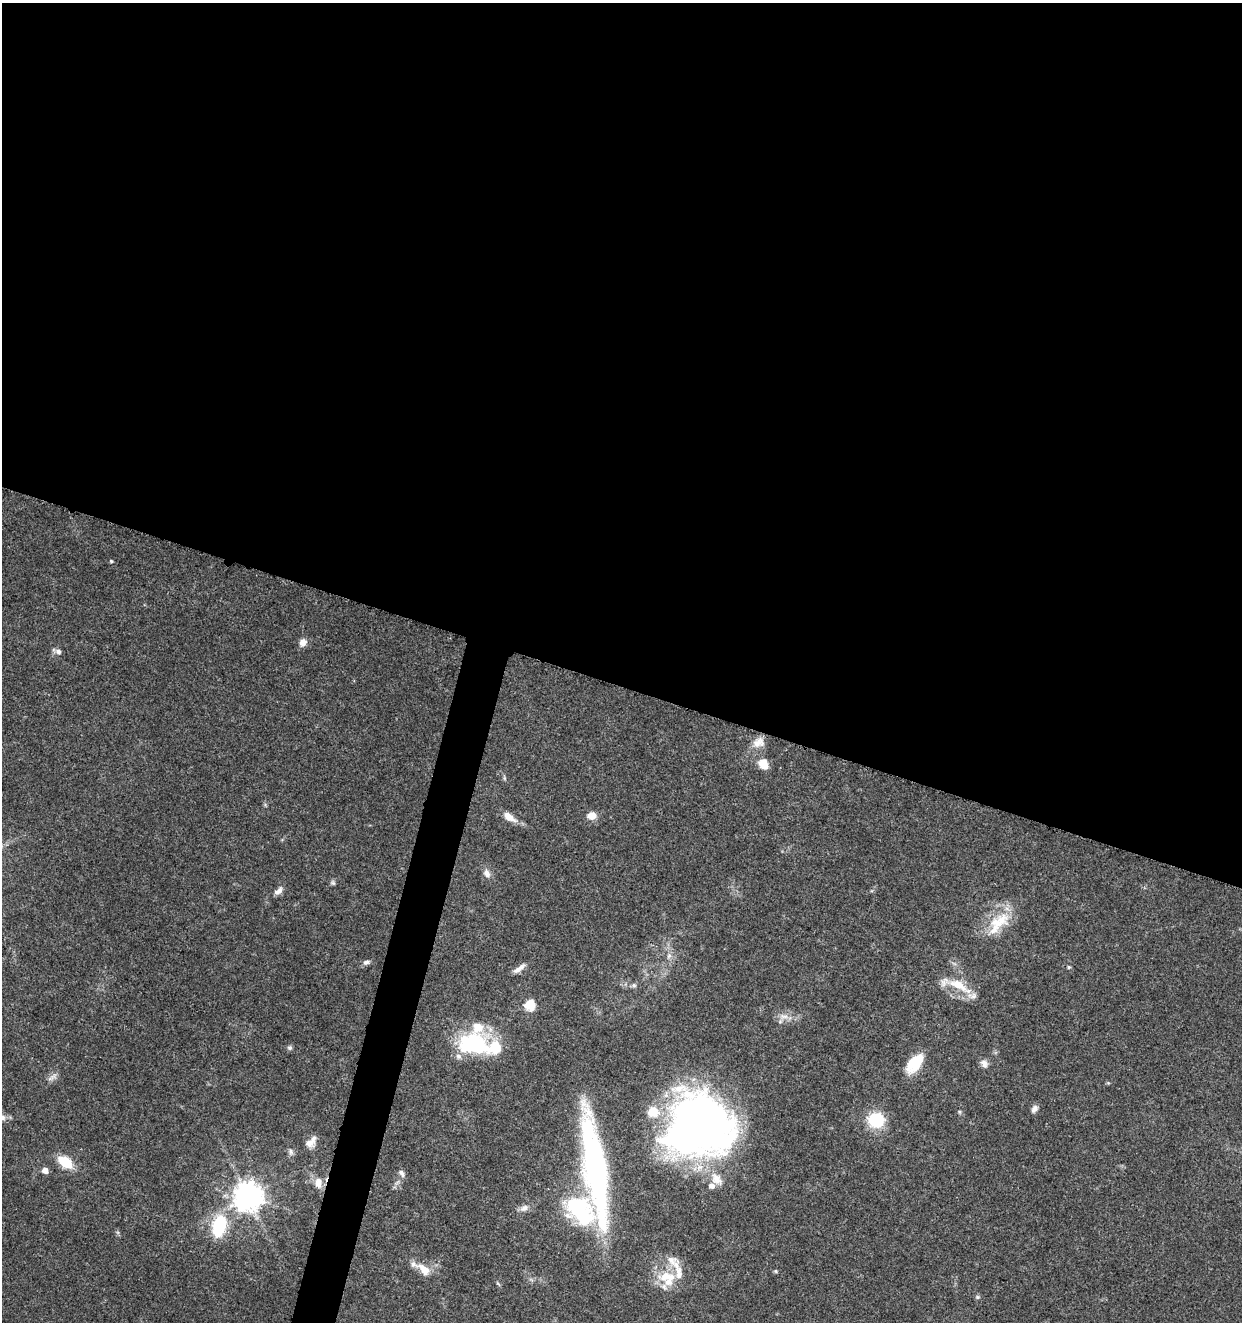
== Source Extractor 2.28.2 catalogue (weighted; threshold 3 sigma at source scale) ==
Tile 3 of 4 x 4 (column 3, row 1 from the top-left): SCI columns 2761-4000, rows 3966-5285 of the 5462 x 5297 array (HDU 1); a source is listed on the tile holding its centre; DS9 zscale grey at full resolution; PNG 1244 x 1324 px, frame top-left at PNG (2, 3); no overlay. Shown black and unused: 54% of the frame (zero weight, under 3 of 5 exposures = <1% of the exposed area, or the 3 px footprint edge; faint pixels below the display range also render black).
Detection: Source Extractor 2.28.2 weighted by HDU 2 'WHT'; one run over the whole footprint, this tile lists its part. Background 0.0333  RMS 0.0025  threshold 0.0112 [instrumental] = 3 sigma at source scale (4.5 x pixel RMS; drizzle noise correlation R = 1.50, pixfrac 1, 0.0396/0.0396 arcsec/px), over >= 5 px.
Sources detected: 59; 3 inside a brighter object's white glare — not listed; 11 inside a brighter listed object's ellipse — not listed separately; the other 45 listed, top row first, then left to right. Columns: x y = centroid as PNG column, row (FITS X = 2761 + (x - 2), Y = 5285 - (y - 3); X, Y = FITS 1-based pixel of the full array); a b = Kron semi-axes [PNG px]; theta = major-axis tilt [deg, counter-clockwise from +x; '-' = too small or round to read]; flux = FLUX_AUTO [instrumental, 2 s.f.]
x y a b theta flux
111 561 4 4 - 0.32
303 642 9 8 - 1.7
58 652 7 7 - 1
759 742 17 13 25 2.9
763 762 12 8 18 2.4
504 778 6 4 -71 0.36
592 815 8 6 6 3.4
509 817 16 8 -35 2.8
487 874 11 8 -63 1.5
333 883 7 6 - 0.51
278 891 13 7 41 1.3
998 923 38 19 36 9
669 956 7 6 - 0.77
366 962 9 6 23 0.82
1069 967 4 4 - 0.34
519 969 17 6 37 1.6
634 985 6 5 - 0.52
958 985 33 12 -28 6.3
530 1005 6 6 - 15
783 1016 14 7 3 1.9
478 1046 28 27 - 14
290 1048 7 6 - 0.57
915 1063 23 12 51 8.3
984 1064 11 8 -69 1.3
52 1077 16 5 33 1.1
1034 1109 10 7 56 1.1
960 1112 6 4 -71 0.32
876 1120 14 13 - 14
696 1127 74 67 14 140
311 1142 16 10 46 2.1
291 1152 8 6 -75 0.75
65 1162 15 9 -36 7.4
45 1170 6 5 - 1.8
596 1170 102 19 -81 79
402 1173 11 6 -55 0.93
318 1183 14 10 -89 2.7
248 1197 9 9 - 360
524 1208 12 8 23 1.4
581 1210 46 33 -47 27
219 1226 25 15 76 14
671 1260 16 13 -11 3.2
424 1269 23 11 -37 3.9
776 1271 5 5 - 0.32
667 1276 30 15 1 7.3
977 1297 6 5 - 0.4